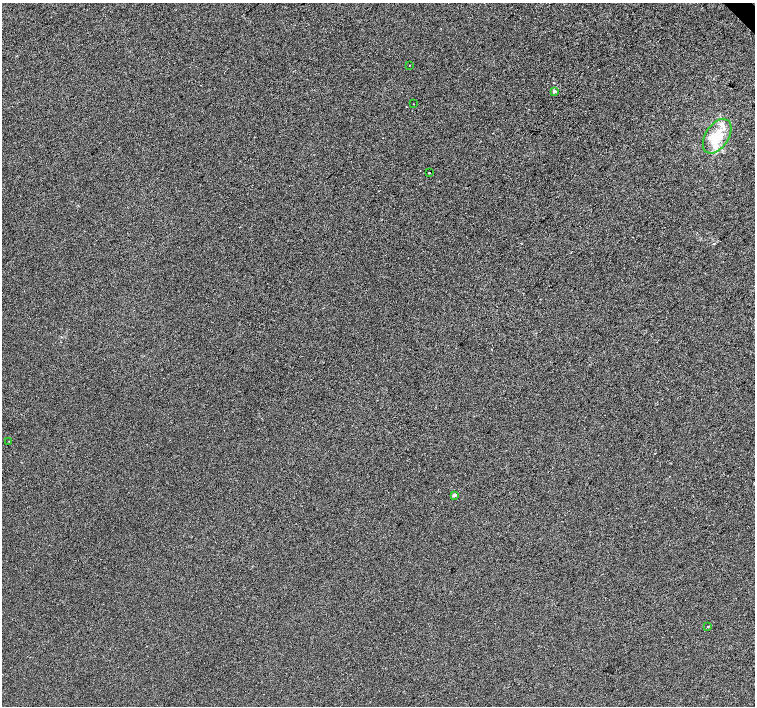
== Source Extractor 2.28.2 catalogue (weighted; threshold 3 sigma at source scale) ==
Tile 10 of 4 x 4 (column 2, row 3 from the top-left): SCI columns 1510-3014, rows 1625-3032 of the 6025 x 6000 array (HDU 1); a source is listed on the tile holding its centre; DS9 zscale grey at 2 x 2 block average (1 PNG px = mean of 2 x 2 image px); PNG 757 x 708 px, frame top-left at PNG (2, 3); each listed source drawn as its Kron ellipse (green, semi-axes under 4 px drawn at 4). Shown black and unused: <1% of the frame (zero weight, under 2 of 3 exposures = <1% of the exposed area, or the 3 px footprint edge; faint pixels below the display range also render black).
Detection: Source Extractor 2.28.2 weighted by HDU 2 'WHT'; one run over the whole footprint, this tile lists its part. Background 1.90e-04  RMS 0.0056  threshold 0.0252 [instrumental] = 3 sigma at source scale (4.5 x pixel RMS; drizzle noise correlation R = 1.50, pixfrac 1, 0.0396/0.0396 arcsec/px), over >= 5 px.
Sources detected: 11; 1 cosmic-ray / hot-pixel residue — neither listed nor drawn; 2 inside a brighter listed object's ellipse — not listed separately; the other 8 listed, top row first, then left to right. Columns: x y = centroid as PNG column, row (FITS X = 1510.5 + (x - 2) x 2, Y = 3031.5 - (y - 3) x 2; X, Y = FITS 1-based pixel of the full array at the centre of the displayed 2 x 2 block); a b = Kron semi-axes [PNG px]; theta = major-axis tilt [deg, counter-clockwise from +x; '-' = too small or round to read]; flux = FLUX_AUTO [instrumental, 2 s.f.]
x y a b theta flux
409 65 2 2 - 1.4
554 91 2 2 - 5.4
414 104 2 2 - 0.49
717 136 19 11 57 37
429 173 2 2 - 3.6
9 441 2 2 - 0.45
454 495 2 2 - 6.8
708 627 2 2 - 2.7